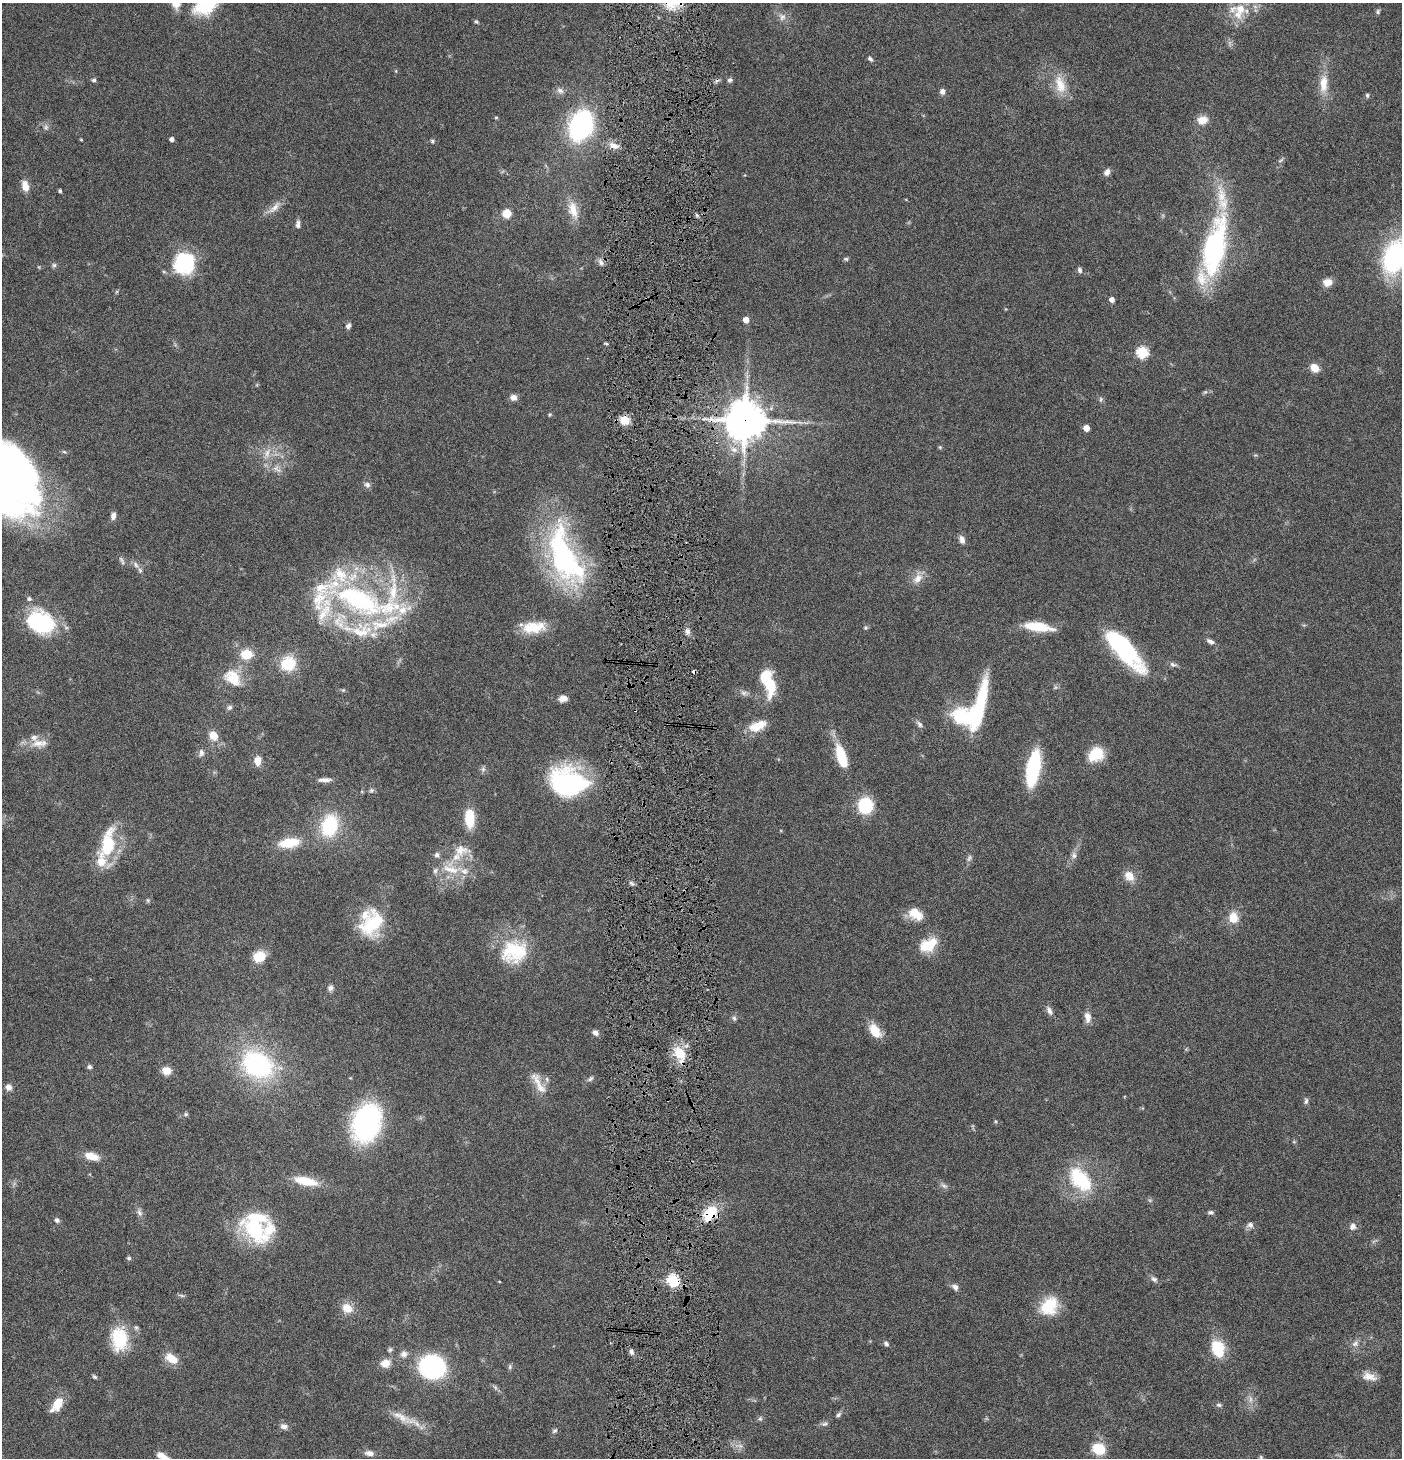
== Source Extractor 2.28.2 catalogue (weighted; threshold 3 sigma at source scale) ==
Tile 5 of 3 x 3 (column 2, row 2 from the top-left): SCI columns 1546-2945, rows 1457-2912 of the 4444 x 4370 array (HDU 1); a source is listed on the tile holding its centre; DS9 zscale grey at full resolution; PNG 1404 x 1460 px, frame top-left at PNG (2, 3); no overlay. Shown black and unused: <1% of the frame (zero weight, under 4 of 8 exposures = <1% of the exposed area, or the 3 px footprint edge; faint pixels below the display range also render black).
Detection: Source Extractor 2.28.2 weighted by HDU 2 'WHT'; one run over the whole footprint, this tile lists its part. Background 0.0695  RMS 0.0042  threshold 0.0173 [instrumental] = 3 sigma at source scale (4.09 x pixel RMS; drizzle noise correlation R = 1.36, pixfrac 0.8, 0.05/0.05 arcsec/px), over >= 5 px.
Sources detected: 203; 5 too faint to see at this stretch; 3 inside a brighter object's white glare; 3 cosmic-ray / hot-pixel residue — not listed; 19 inside a brighter listed object's ellipse — not listed separately; the other 173 listed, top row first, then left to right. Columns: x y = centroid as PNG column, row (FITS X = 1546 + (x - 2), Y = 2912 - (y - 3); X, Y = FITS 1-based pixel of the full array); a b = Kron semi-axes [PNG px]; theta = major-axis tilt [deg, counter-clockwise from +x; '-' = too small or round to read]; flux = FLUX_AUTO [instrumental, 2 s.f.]
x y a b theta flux
1240 9 16 15 - 6.9
1378 11 6 5 - 0.76
782 17 11 10 - 2.5
476 21 6 4 -39 0.6
870 59 8 5 -41 0.92
396 71 5 3 - 0.36
94 80 6 5 - 0.8
730 80 7 6 - 0.98
1323 84 27 11 88 7.5
1060 85 27 14 -74 8.6
560 90 11 8 -25 1.7
942 91 8 7 - 1.4
1367 95 6 5 - 0.69
496 117 4 4 - 0.45
1202 120 14 11 16 4.2
581 126 19 13 69 98
172 139 4 4 - 1.5
81 140 5 3 - 0.35
432 141 6 5 - 0.7
614 145 13 7 -22 3
1281 160 9 3 30 0.7
1107 172 8 6 56 2
25 186 12 7 -77 4.2
60 191 3 3 - 0.76
274 208 23 8 45 3.5
573 210 26 12 -74 6.9
507 213 7 7 - 6.4
298 224 10 5 86 1.4
1214 247 72 23 77 69
1394 257 26 17 72 64
846 259 6 5 - 0.66
601 262 12 6 -70 1.5
184 263 26 25 - 24
54 265 6 6 - 0.8
1080 270 7 5 -68 1.1
1327 282 9 8 - 3.9
1112 299 4 4 - 2.5
746 320 5 4 - 3.9
348 326 8 6 54 1.1
606 343 5 3 - 0.52
1142 352 6 6 - 35
1315 368 9 8 - 4.6
1205 392 7 4 44 0.67
513 397 8 7 - 2.3
1101 399 8 5 84 0.82
625 420 9 8 - 6.5
745 420 13 12 - 1100
800 422 9 4 -9 1
1086 428 5 4 - 4.4
940 447 5 4 - 0.49
734 449 11 9 -15 2.9
267 453 17 8 69 4
277 469 16 8 -37 3.1
7 479 65 50 -58 310
367 485 9 8 - 1.4
113 516 8 6 84 1.9
962 540 9 6 -71 2.1
562 555 88 32 -77 74
122 560 13 5 -63 1.1
136 565 11 6 -57 1.5
918 578 18 11 65 4.1
29 599 5 5 - 0.99
363 600 99 37 -8 110
40 622 27 21 -27 36
534 627 31 14 6 11
1038 627 30 9 -8 13
865 628 6 6 - 0.66
687 631 8 6 -66 1.6
1210 641 10 5 -24 1.6
1124 650 48 15 -49 53
246 654 11 9 4 8.9
288 663 15 14 - 13
1173 664 10 6 -14 1.3
233 678 24 17 -42 10
769 684 27 12 -82 14
1055 687 6 4 -72 0.63
343 690 5 5 - 0.49
744 693 10 6 1 1.5
563 699 9 6 11 2.7
230 707 8 6 44 1
973 717 80 14 68 34
919 724 10 6 -49 1.3
758 726 23 11 23 7.4
213 736 13 10 -56 4.6
39 743 25 11 3 5.4
201 753 11 7 77 1.6
1096 754 16 13 36 11
841 755 22 10 -66 14
258 761 11 8 87 3.4
1033 768 28 10 80 46
483 769 8 6 -90 1.1
325 780 18 5 2 2.2
567 785 34 29 -25 59
371 790 7 6 - 0.83
865 805 15 14 - 18
470 818 19 9 -88 12
330 826 24 18 78 24
289 843 26 11 8 11
108 844 38 14 79 22
461 850 25 15 1 6.9
437 855 7 6 - 1.1
1074 855 10 7 -84 1.6
450 869 32 12 -11 9.4
1129 876 14 11 -52 4.5
632 883 8 3 -45 0.74
915 914 19 12 -34 6.6
1233 918 14 11 -81 5.8
372 924 33 23 61 22
928 945 22 14 30 11
514 952 35 30 16 23
259 957 14 12 26 6.5
330 988 8 7 - 1.3
1049 1011 14 6 -60 1.9
1087 1017 14 8 -84 2.9
734 1018 8 6 -72 0.94
875 1031 17 10 -54 7.5
595 1033 8 6 -39 1.5
680 1053 20 14 -48 9.2
257 1064 32 24 -31 59
89 1067 6 5 - 0.89
166 1071 9 8 - 4.4
590 1079 9 5 42 0.93
538 1083 38 10 -62 6.2
8 1087 8 8 - 2
1306 1101 9 5 82 0.97
186 1114 6 5 - 0.59
367 1122 26 19 72 92
1294 1142 6 3 -18 0.45
92 1156 18 9 -15 5.2
1080 1179 28 17 -49 26
306 1181 28 10 -12 10
944 1186 10 5 -21 1.2
1211 1212 8 5 1 0.9
139 1213 11 7 -65 1.5
710 1213 19 12 56 12
57 1220 6 5 - 1.2
1250 1225 9 8 - 1.6
1353 1226 9 8 - 1.9
255 1229 41 24 -26 36
129 1258 6 5 - 0.77
1154 1279 9 6 -33 1.4
673 1280 6 5 - 45
955 1287 9 7 -49 1.6
182 1296 7 4 -19 0.71
1049 1306 25 19 47 13
347 1308 16 12 -38 4.9
119 1339 28 19 -86 19
1355 1343 10 8 35 2
886 1344 7 5 -45 1
390 1349 7 5 57 0.78
1218 1349 17 12 -71 15
631 1352 8 6 -78 1.3
404 1354 10 8 11 2.1
172 1359 15 9 -33 6
385 1363 13 11 17 4
432 1367 18 16 -13 80
510 1367 8 5 89 0.78
1369 1376 19 10 -15 3.9
94 1377 7 4 -39 0.74
495 1387 9 4 -54 0.87
57 1404 17 9 56 7.7
1219 1405 8 5 -10 0.89
838 1415 7 5 46 0.9
401 1417 36 10 -27 7.3
760 1419 7 6 - 0.8
824 1424 9 6 18 1.1
284 1426 11 8 -15 1.8
555 1431 8 6 42 0.89
740 1446 8 6 -7 1.5
1099 1449 13 11 -32 11
369 1453 11 6 -8 2.3
163 1457 16 6 -34 4.5
1261 1457 7 5 -72 0.61
Overlapping masked pixels (flux is a lower limit): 5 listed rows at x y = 745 420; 567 785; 680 1053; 710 1213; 673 1280
Isophote crosses this tile's border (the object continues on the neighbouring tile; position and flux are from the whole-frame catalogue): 4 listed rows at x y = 1394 257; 7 479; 163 1457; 1261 1457